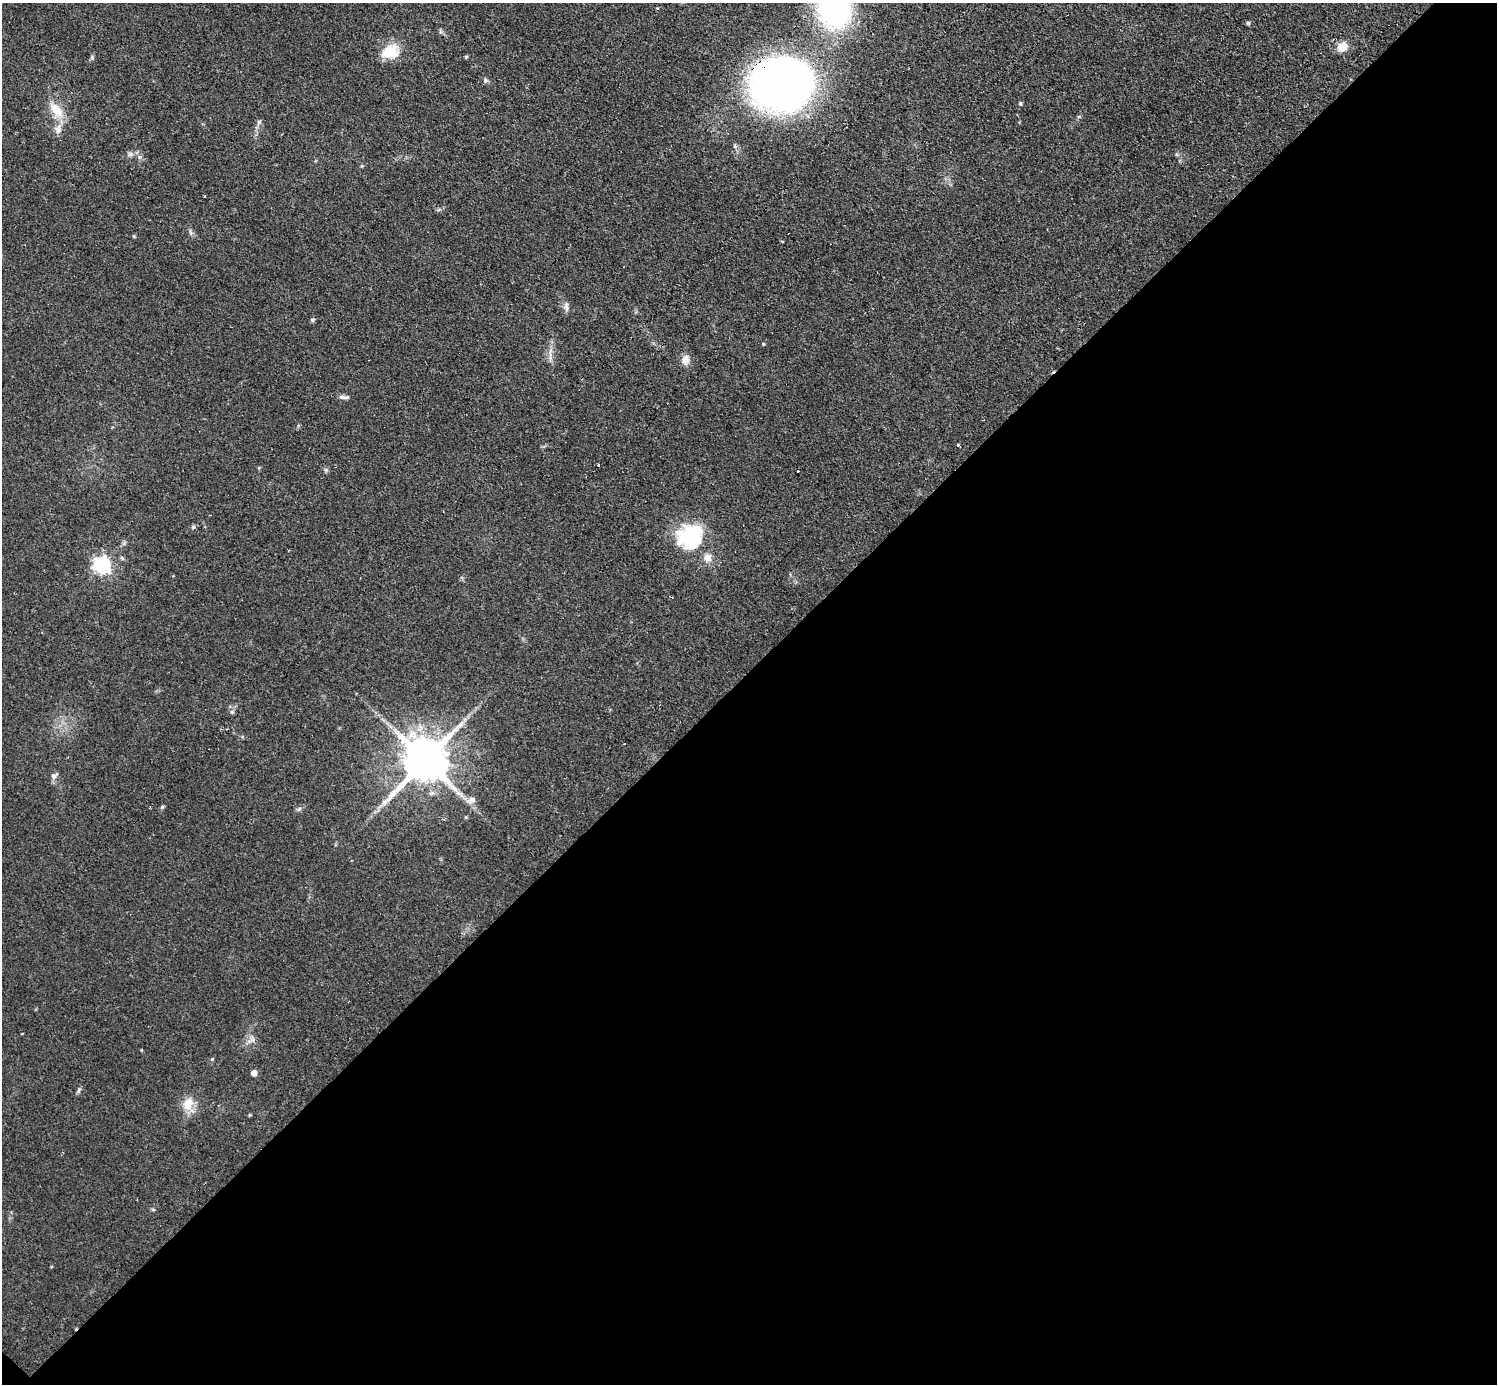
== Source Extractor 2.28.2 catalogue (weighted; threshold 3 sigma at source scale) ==
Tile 15 of 4 x 4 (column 3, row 4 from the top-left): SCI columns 3047-4541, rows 325-1706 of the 6152 x 6151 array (HDU 1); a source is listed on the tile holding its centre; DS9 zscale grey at full resolution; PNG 1499 x 1386 px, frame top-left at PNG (2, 3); no overlay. Shown black and unused: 52% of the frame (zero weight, under 3 of 4 exposures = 1% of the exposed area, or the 3 px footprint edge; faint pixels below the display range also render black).
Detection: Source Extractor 2.28.2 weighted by HDU 2 'WHT'; one run over the whole footprint, this tile lists its part. Background 0.108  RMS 0.0067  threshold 0.0302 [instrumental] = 3 sigma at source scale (4.5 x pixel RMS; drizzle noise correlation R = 1.50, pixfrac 1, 0.05/0.05 arcsec/px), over >= 5 px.
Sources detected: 45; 2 cosmic-ray / hot-pixel residue — not listed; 1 inside a brighter listed object's ellipse — not listed separately; the other 42 listed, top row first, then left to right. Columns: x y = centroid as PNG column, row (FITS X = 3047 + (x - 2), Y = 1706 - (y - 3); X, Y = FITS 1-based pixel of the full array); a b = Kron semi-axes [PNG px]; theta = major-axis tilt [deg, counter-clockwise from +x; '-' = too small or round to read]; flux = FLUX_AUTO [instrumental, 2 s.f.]
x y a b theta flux
834 9 51 43 -85 110
1248 23 5 4 - 1.2
1342 47 14 11 34 7.9
390 52 21 15 22 18
92 57 6 5 - 1.1
466 57 4 3 - 0.99
485 80 7 6 - 1.3
783 84 53 43 2 490
1020 103 4 4 - 1.1
56 110 22 12 -49 13
259 122 6 6 - 1.5
58 129 15 9 74 5.4
130 154 7 6 - 2
139 157 7 4 -71 1.4
191 233 9 4 -71 1.4
134 236 5 4 - 0.81
566 306 13 6 -88 2.8
312 320 5 5 - 1.3
763 344 4 3 - 0.66
685 360 13 10 75 4.5
344 397 15 5 -4 2.3
958 445 3 3 - 5.7
598 465 3 2 - 0.74
193 527 6 4 45 1.2
690 537 30 28 34 54
124 543 6 5 - 1.2
102 565 7 7 - 220
671 597 5 2 - 0.79
232 712 6 4 -18 1
425 760 14 13 - 2700
54 776 10 6 39 2.5
471 800 10 7 15 4.2
162 807 6 4 45 0.85
299 809 9 5 28 1.5
466 817 5 4 - 0.76
251 1040 15 5 27 3
212 1059 5 4 - 0.75
254 1073 5 5 - 4.8
79 1090 8 5 69 1.4
188 1104 18 13 71 11
250 1115 4 4 - 0.7
51 1266 3 2 - 0.96
Overlapping masked pixels (flux is a lower limit): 1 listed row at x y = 783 84
Isophote crosses this tile's border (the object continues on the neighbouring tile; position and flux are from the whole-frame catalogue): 1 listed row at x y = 834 9